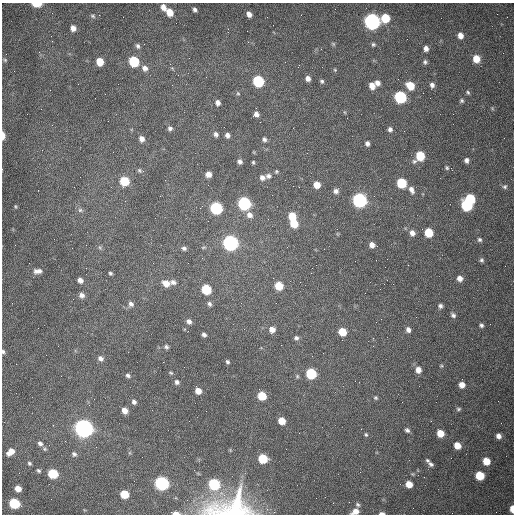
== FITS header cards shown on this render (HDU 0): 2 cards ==
NAXIS1  =                  512 /fastest changing axis
NAXIS2  =                  512 /next to fastest changing axis

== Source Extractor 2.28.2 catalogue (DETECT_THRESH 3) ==
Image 512 x 512 px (HDU 0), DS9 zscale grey, 1 PNG px = 1 image px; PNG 516 x 516 px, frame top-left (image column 1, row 512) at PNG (2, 3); no overlay
Background 1530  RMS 24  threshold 71.1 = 3 sigma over >= 5 px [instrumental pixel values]
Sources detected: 153; all 153 listed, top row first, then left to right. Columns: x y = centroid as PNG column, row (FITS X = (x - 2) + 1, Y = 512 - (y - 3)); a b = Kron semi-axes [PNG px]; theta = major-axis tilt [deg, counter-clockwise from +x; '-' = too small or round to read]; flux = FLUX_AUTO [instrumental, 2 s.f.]
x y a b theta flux
37 4 7 4 -1 3.1e+04
163 7 7 5 -66 9.7e+03
195 10 5 4 - 4.4e+03
169 12 7 6 - 2.3e+04
249 14 5 4 - 8.2e+03
93 16 7 5 -18 3.0e+03
385 18 6 6 - 4.7e+04
372 21 7 7 - 7.3e+05
73 28 6 6 - 8.6e+03
460 35 6 5 - 1.1e+04
51 36 2 2 - 1.0e+03
333 44 6 5 - 2.1e+03
373 44 5 5 - 2.7e+03
138 46 7 5 -65 3.9e+03
426 48 5 5 - 6.8e+03
476 59 7 6 - 2.5e+04
5 60 6 4 -28 2.2e+03
134 61 7 6 - 9.6e+04
100 62 6 5 - 2.5e+04
425 62 6 5 - 3.4e+03
145 68 8 7 - 7.6e+03
335 70 5 4 - 1.8e+03
308 78 6 5 - 7.4e+03
258 81 7 6 - 1.3e+05
322 81 6 5 - 3.0e+03
377 83 6 6 - 7.5e+03
432 85 6 5 - 5.5e+03
372 86 7 6 - 1.2e+04
410 86 7 6 - 3.1e+04
468 92 6 4 -51 2.6e+03
238 93 5 4 - 1.8e+03
105 94 2 2 - 8.1e+02
400 97 7 6 - 2.0e+05
462 101 5 5 - 2.7e+03
218 103 5 4 - 6.8e+03
492 108 6 4 -47 2.1e+03
344 112 5 3 - 1.5e+03
256 114 5 5 - 7.2e+03
170 128 6 5 - 3.9e+03
293 128 2 2 - 7.5e+02
390 129 6 6 - 4.6e+03
216 134 6 5 - 4.9e+03
3 135 7 3 -89 1.2e+04
227 135 5 4 - 5.8e+03
142 139 7 6 - 7.1e+03
264 139 6 5 - 3.9e+03
367 143 4 4 - 4.8e+03
420 156 7 6 - 6.0e+04
466 160 5 4 - 5.4e+03
240 162 5 5 - 4.9e+03
253 162 4 3 - 1.9e+03
447 168 6 5 - 2.4e+03
139 170 7 5 -33 3.0e+03
276 171 4 4 - 2.1e+03
208 174 5 5 - 1.1e+04
268 176 7 6 - 5.0e+03
262 177 7 6 - 6.7e+03
124 181 6 6 - 6.2e+04
401 183 6 6 - 8.7e+04
317 185 6 5 - 1.8e+04
299 187 2 2 - 1.1e+03
505 187 6 6 - 3.5e+03
411 190 10 6 -65 7.7e+03
336 191 6 6 - 5.7e+03
470 198 7 6 - 7.3e+04
360 200 7 6 - 4.4e+05
244 203 7 7 - 2.6e+05
466 205 7 6 - 1.2e+05
15 206 5 3 - 1.7e+03
216 208 7 6 - 2.0e+05
80 210 6 6 - 3.3e+03
249 215 8 7 - 8.8e+03
292 216 6 6 - 2.8e+04
294 223 7 6 - 3.4e+04
429 232 6 6 - 4.7e+04
412 233 7 6 - 8.6e+03
479 240 5 5 - 3.1e+03
230 243 7 7 - 5.5e+05
372 245 6 6 - 8.9e+03
203 247 7 3 9 2.1e+03
184 248 7 5 -17 4.1e+03
202 258 2 2 - 9.2e+02
481 260 5 5 - 3.2e+03
38 271 10 6 3 8.1e+03
110 273 4 3 - 2.3e+03
460 278 6 5 - 9.5e+03
80 280 5 4 - 7.5e+03
173 282 8 6 -21 5.6e+03
166 283 8 7 - 1.4e+04
279 286 7 6 - 3.3e+04
206 289 7 6 - 6.8e+04
82 295 6 6 - 6.5e+03
131 304 7 7 - 5.3e+03
209 304 6 5 - 3.9e+03
440 306 5 5 - 4.4e+03
453 315 7 5 -42 4.2e+03
381 319 2 2 - 8.1e+02
189 321 6 5 - 5.9e+03
481 325 5 4 - 3.5e+03
272 330 7 7 - 1.1e+04
408 330 7 6 - 6.2e+03
342 332 6 6 - 3.2e+04
204 335 4 4 - 4.0e+03
296 338 6 6 - 4.3e+03
166 347 5 4 - 3.3e+03
3 352 5 4 - 2.6e+03
100 358 7 6 - 6.1e+03
227 362 5 4 - 2.8e+03
441 366 5 4 - 2.0e+03
418 370 7 6 - 1.2e+04
171 373 6 4 -30 2.0e+03
311 374 6 6 - 1.0e+05
128 375 6 5 - 3.8e+03
177 382 6 5 - 4.4e+03
462 385 6 5 - 1.2e+04
198 391 6 5 - 1.4e+04
262 396 6 6 - 4.4e+04
376 398 5 5 - 2.4e+03
134 402 6 5 - 4.6e+03
458 409 7 5 15 2.9e+03
125 411 6 5 - 1.2e+04
282 421 6 5 - 2.4e+04
83 428 8 7 - 1.3e+06
407 430 6 5 - 4.1e+03
440 433 6 6 - 2.5e+04
366 435 5 4 - 2.1e+03
498 436 6 5 - 8.1e+03
40 443 6 5 - 5.2e+03
457 445 6 5 - 2.0e+04
44 449 6 5 - 2.9e+03
11 452 9 6 40 1.4e+04
74 454 7 6 - 4.5e+03
263 459 6 6 - 6.1e+04
427 460 5 4 - 2.5e+03
486 461 6 5 - 2.7e+04
29 463 5 4 - 2.8e+03
431 464 8 5 -39 4.5e+03
38 471 5 4 - 2.8e+03
53 474 7 6 - 7.7e+04
480 475 6 6 - 5.1e+04
162 483 7 6 - 4.2e+05
214 484 7 6 - 1.5e+05
409 484 6 5 - 2.0e+04
18 489 5 5 - 1.5e+04
124 494 6 5 - 4.2e+04
316 498 2 2 - 3.5e+03
14 503 7 6 - 1.1e+05
358 505 6 5 - 2.9e+03
231 507 56 28 7 1.7e+05
512 509 6 3 -90 1.7e+04
355 511 8 5 23 1.2e+04
176 513 6 3 -2 1.2e+04
382 513 5 3 - 6.2e+03
At the frame edge (FLAGS 8, measured only in part): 8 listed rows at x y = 37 4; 3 135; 3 352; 231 507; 512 509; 355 511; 176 513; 382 513